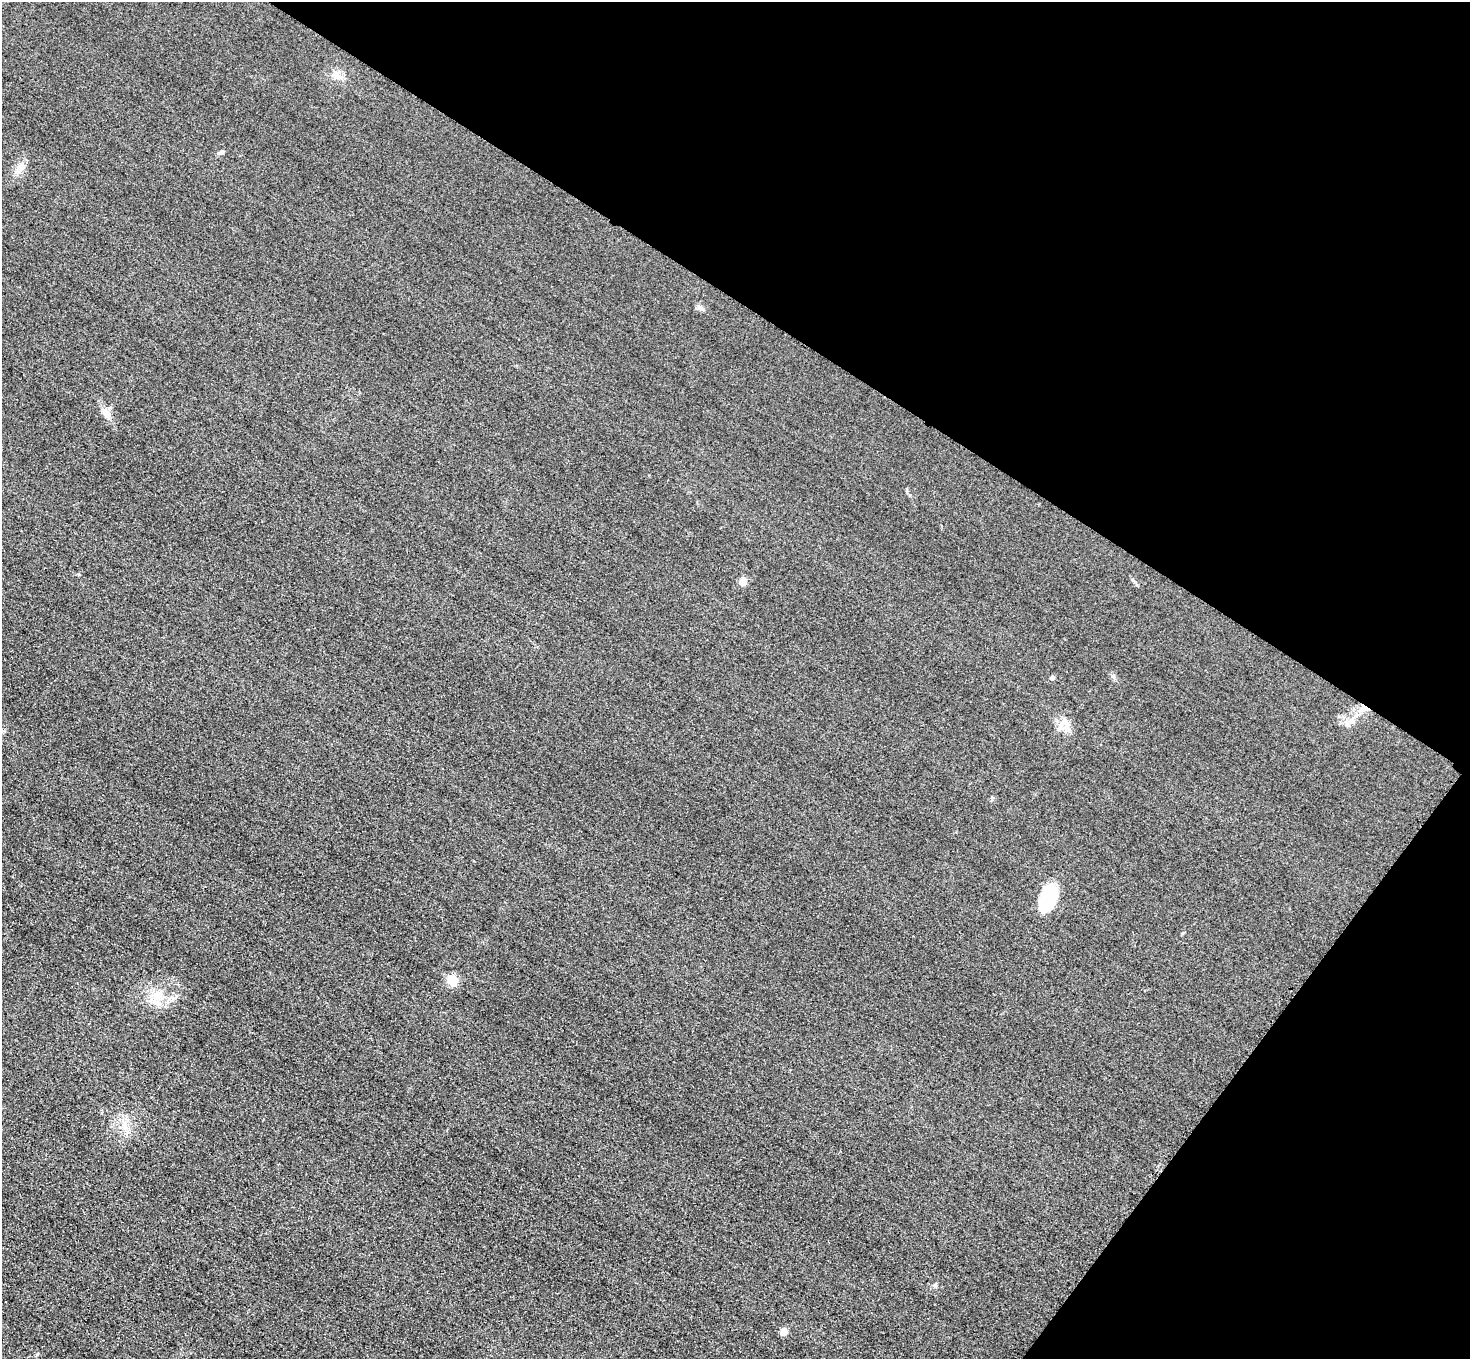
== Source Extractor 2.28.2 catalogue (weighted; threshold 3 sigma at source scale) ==
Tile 8 of 4 x 4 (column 4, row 2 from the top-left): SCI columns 4431-5898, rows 2896-4252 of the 5925 x 5930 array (HDU 1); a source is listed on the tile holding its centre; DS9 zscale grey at full resolution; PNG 1472 x 1361 px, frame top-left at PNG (2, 2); no overlay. Shown black and unused: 30% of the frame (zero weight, under 3 of 4 exposures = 3% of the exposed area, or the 3 px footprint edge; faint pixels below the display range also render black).
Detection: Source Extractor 2.28.2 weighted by HDU 2 'WHT'; one run over the whole footprint, this tile lists its part. Background 0.0503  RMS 0.016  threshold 0.0727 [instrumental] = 3 sigma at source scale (4.5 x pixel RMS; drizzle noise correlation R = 1.50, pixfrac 1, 0.05/0.05 arcsec/px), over >= 5 px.
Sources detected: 16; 1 cosmic-ray / hot-pixel residue — not listed; the other 15 listed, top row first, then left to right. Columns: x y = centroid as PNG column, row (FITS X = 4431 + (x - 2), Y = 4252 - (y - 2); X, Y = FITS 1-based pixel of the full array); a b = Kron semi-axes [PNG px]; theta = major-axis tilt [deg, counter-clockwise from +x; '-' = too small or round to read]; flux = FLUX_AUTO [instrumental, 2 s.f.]
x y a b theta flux
336 75 12 10 -10 12
221 152 9 4 35 3.1
20 169 18 8 51 13
701 308 10 7 -27 5.4
106 413 16 8 -53 13
743 581 10 8 74 9.3
1052 678 5 4 - 4.7
1065 722 16 8 -71 13
1347 724 8 6 77 5.5
1048 898 26 14 70 94
452 980 10 9 - 26
157 996 15 13 -46 25
124 1126 10 5 -67 7.3
935 1285 6 4 -90 2.3
784 1332 5 5 - 20
Unlisted compact peaks at least as high as the median listed source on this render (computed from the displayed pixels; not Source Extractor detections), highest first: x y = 1113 676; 910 495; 992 798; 1135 582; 1339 716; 1183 933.